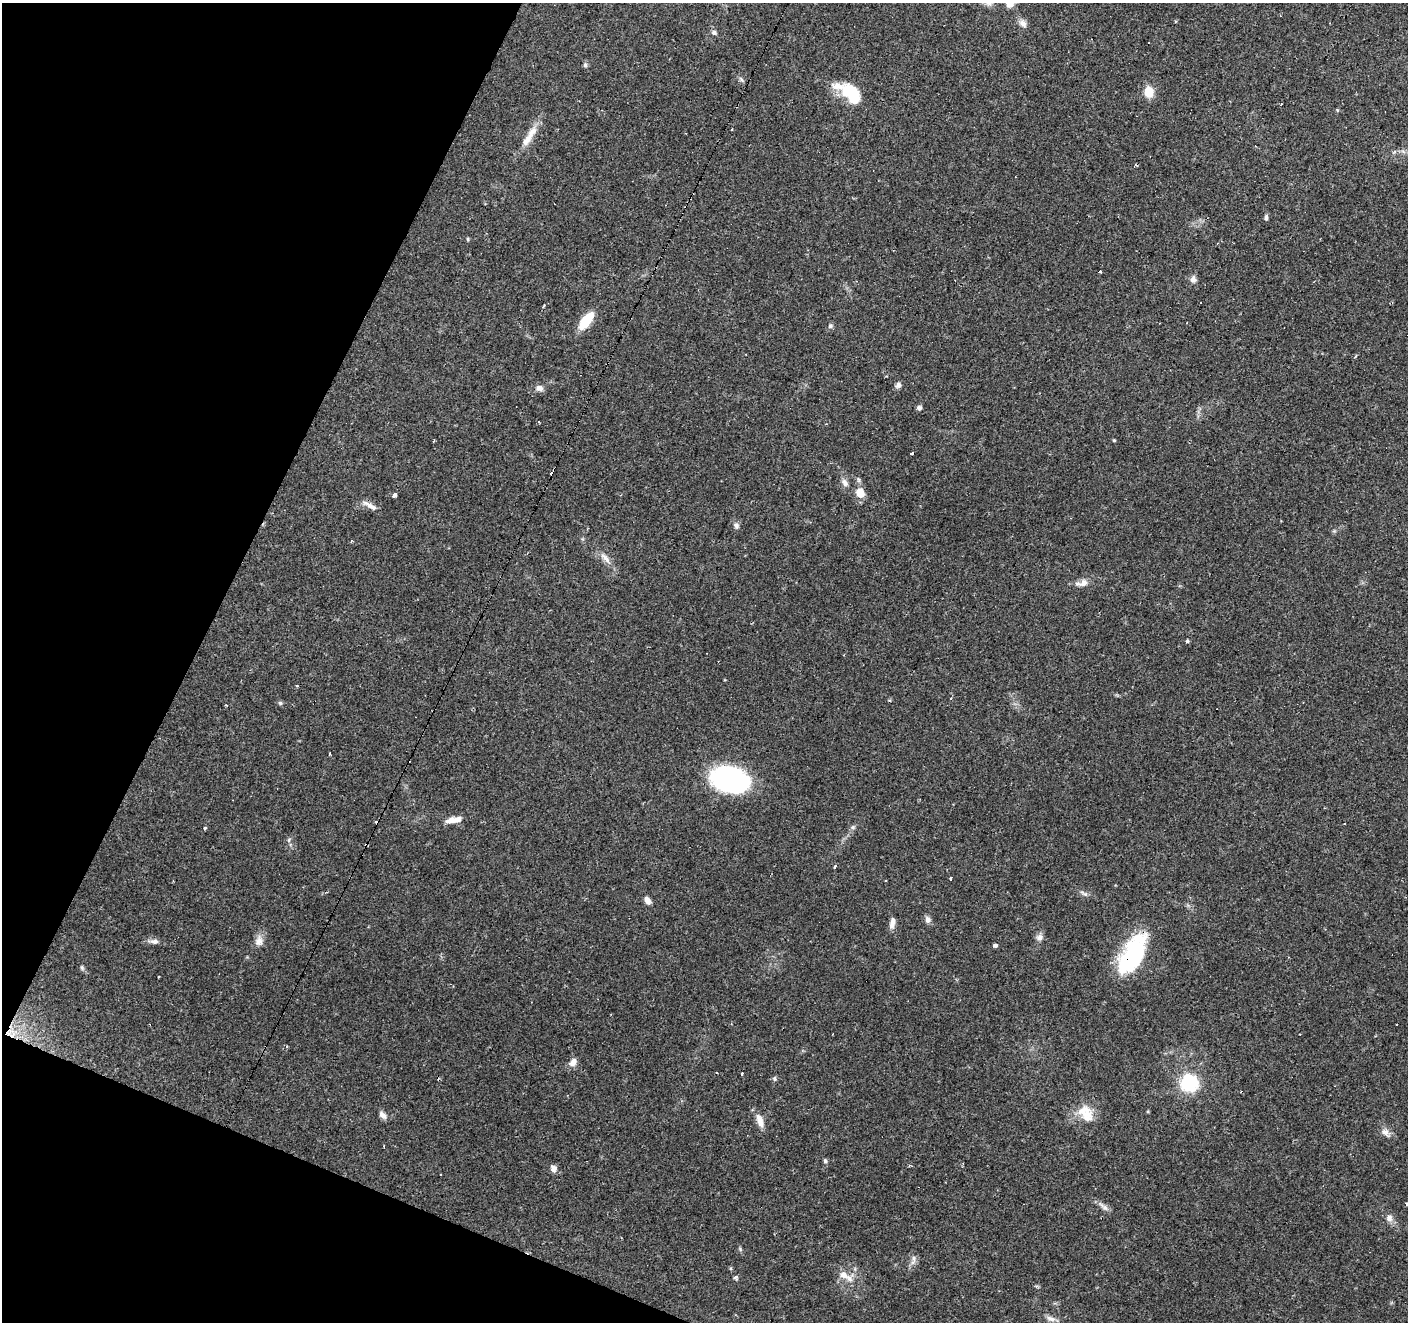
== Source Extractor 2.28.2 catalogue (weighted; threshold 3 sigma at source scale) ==
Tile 9 of 4 x 4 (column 1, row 3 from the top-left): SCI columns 1-1406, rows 1524-2843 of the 5631 x 5751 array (HDU 1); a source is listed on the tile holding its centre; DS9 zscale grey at full resolution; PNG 1410 x 1324 px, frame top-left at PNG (2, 3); no overlay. Shown black and unused: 20% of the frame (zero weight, under 2 of 3 exposures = <1% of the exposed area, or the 3 px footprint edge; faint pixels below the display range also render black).
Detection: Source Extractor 2.28.2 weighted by HDU 2 'WHT'; one run over the whole footprint, this tile lists its part. Background 0.0879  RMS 0.0051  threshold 0.0228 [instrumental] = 3 sigma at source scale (4.5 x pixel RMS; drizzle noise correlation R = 1.50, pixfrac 1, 0.0396/0.0396 arcsec/px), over >= 5 px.
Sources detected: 87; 2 inside a brighter object's white glare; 13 cosmic-ray / hot-pixel residue — not listed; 3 inside a brighter listed object's ellipse — not listed separately; the other 69 listed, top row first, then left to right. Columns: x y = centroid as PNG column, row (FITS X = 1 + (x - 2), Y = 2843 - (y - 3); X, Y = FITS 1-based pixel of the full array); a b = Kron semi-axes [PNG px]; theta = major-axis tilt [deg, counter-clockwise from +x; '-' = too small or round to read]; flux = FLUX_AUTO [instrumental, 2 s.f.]
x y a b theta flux
1010 4 7 6 - 4.3
1023 23 12 8 -47 2.5
714 33 7 6 - 1.3
585 65 7 6 - 1
741 79 8 5 -53 1.1
846 92 32 16 -37 16
1148 92 12 10 -87 7.6
531 132 21 9 62 6.1
1266 218 7 4 -89 1.1
468 239 5 3 - 0.54
1193 279 11 8 82 2.1
544 306 4 2 - 0.62
586 321 20 8 52 15
830 326 7 6 - 1.2
746 354 2 2 - 0.37
898 385 8 6 50 1.7
539 388 10 8 -8 2.6
919 408 6 5 - 1.2
1114 440 4 4 - 0.47
434 441 4 2 - 0.57
912 453 4 2 - 1.5
845 483 11 7 -65 2.3
860 493 14 12 -58 5.2
394 496 4 3 - 9.4
369 505 20 6 -26 3.5
736 526 8 7 - 1.6
351 541 4 3 - 0.56
605 558 19 7 -47 3.8
1083 583 14 9 30 3.4
1187 641 4 4 - 0.79
280 703 5 5 - 0.85
226 705 3 3 - 0.49
730 780 39 23 -16 81
451 820 12 7 15 4.3
853 827 7 5 -20 1.1
205 828 4 3 - 0.96
289 840 6 4 72 0.83
367 844 4 2 - 2.5
835 866 4 3 - 1.3
951 879 3 3 - 2
1084 894 13 4 -28 1.5
647 900 9 6 -58 2.6
927 920 10 7 -66 1.9
892 923 14 6 79 2.9
1040 937 10 8 51 2.2
154 941 13 7 0 2.6
259 941 14 11 84 3.7
995 946 4 3 - 4.3
1129 960 49 21 55 46
82 968 8 4 -64 0.96
573 1062 11 8 55 3.2
742 1074 3 3 - 1.4
774 1078 6 5 - 1.1
1189 1083 7 7 - 150
1148 1111 5 4 - 0.51
1083 1112 25 18 16 10
383 1115 11 7 -37 2.5
760 1121 20 8 -71 4.5
1385 1132 11 9 -9 2.9
825 1161 5 5 - 0.88
553 1168 9 7 -78 2.4
1407 1204 4 3 - 1.7
1104 1207 19 6 -42 2.6
1389 1218 10 8 85 2.7
740 1249 7 4 -47 0.76
914 1258 11 7 87 2.2
845 1276 24 9 -32 6
735 1277 6 5 - 1
1051 1319 14 7 -18 2.7
Overlapping masked pixels (flux is a lower limit): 2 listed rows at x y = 367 844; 1129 960
Isophote crosses this tile's border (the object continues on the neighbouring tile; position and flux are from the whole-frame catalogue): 2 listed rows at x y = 1010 4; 1407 1204